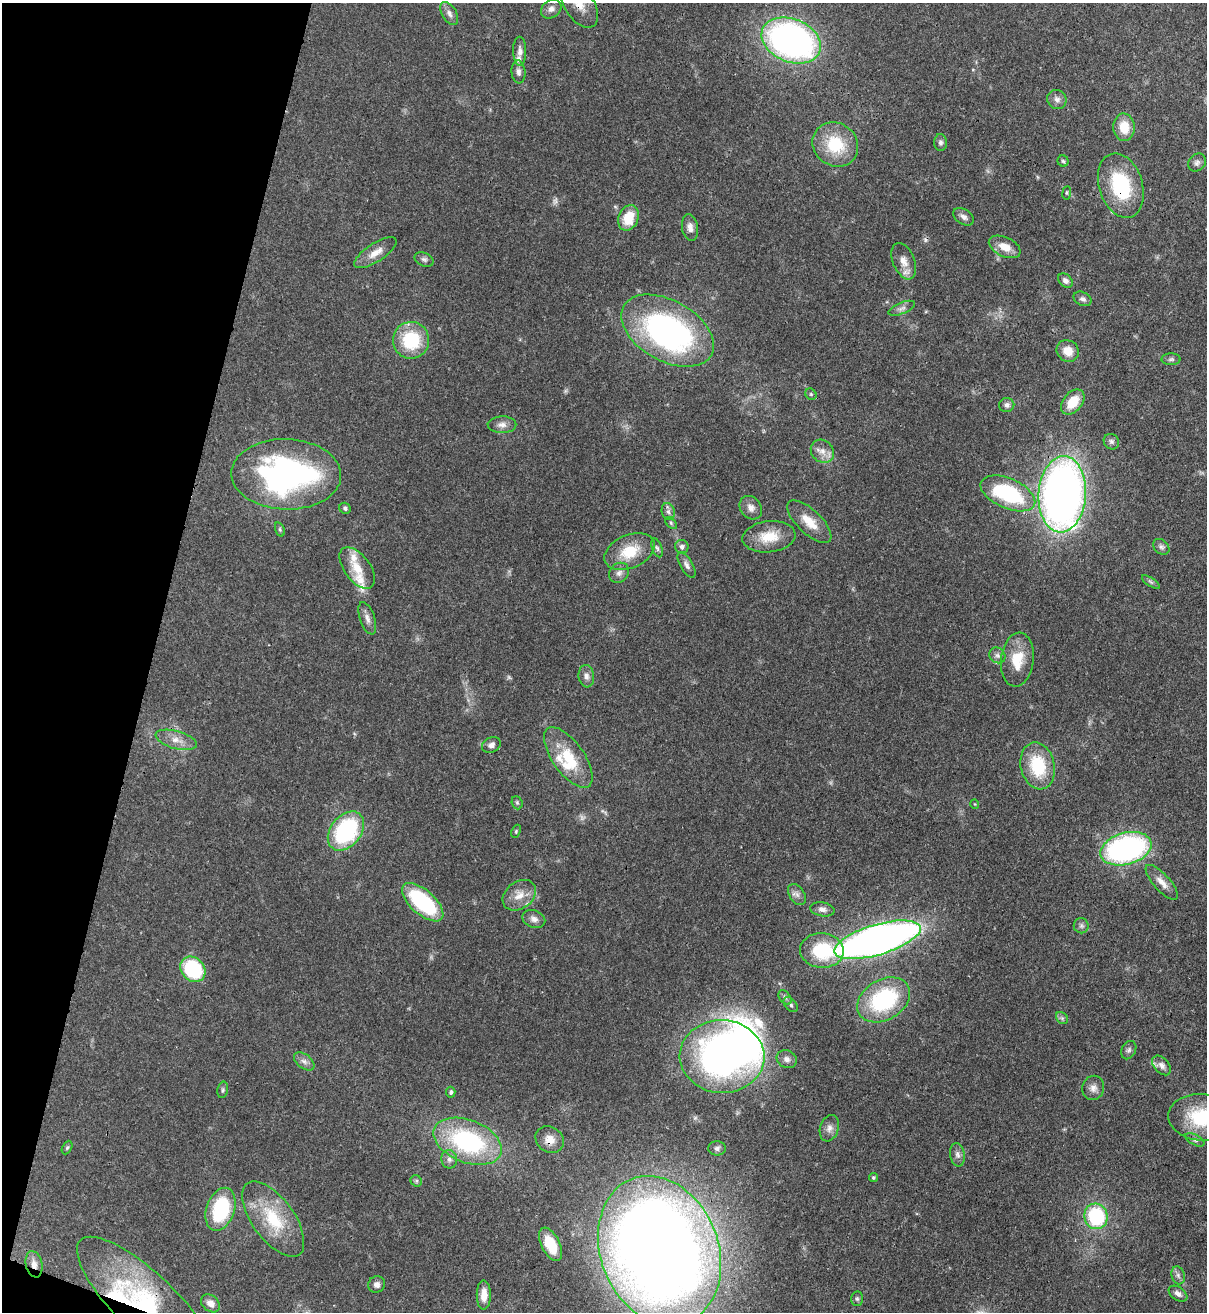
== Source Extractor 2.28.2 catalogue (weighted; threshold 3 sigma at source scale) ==
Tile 9 of 4 x 4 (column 1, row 3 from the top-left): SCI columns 343-1547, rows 1342-2651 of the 5378 x 5302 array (HDU 1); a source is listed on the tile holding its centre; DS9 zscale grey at full resolution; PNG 1209 x 1314 px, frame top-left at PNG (2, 3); each listed source drawn as its Kron ellipse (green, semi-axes under 4 px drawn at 4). Shown black and unused: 13% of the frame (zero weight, under 3 of 4 exposures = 7% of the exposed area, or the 3 px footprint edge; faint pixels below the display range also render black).
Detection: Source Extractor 2.28.2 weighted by HDU 2 'WHT'; one run over the whole footprint, this tile lists its part. Background 0.0932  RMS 0.0041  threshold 0.0185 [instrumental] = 3 sigma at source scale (4.5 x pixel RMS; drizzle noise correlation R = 1.50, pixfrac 1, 0.05/0.05 arcsec/px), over >= 5 px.
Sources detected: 124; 3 too faint to see at this stretch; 1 inside a brighter object's white glare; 1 cosmic-ray / hot-pixel residue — neither listed nor drawn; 8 inside a brighter listed object's ellipse — not listed separately; the other 111 listed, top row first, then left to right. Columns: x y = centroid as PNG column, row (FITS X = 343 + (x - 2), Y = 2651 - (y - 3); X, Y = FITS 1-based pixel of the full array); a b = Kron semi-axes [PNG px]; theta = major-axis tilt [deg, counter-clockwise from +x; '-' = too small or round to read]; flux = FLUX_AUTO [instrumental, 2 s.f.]
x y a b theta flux
579 5 26 14 -58 8.2
551 9 11 8 37 2
449 14 12 7 -59 2
791 40 31 21 -22 160
520 51 14 6 -90 2.2
518 72 11 7 -85 1.8
1057 99 10 9 - 2
1124 127 14 10 -86 7.6
940 143 8 6 -86 1.3
835 144 23 21 -37 19
1063 161 6 5 - 0.63
1197 163 10 8 48 1.4
1121 186 33 21 -73 28
1067 193 7 3 82 0.52
963 217 11 7 -33 1.9
628 218 13 10 67 10
690 228 13 8 -81 2.7
1005 247 17 9 -25 5.7
375 253 24 9 33 4.7
424 259 10 6 -24 1.3
904 261 19 11 -68 4.4
1065 281 8 6 -42 1.5
1083 299 9 6 -26 1.5
902 308 14 5 22 1.8
667 331 50 30 -29 120
411 340 18 18 - 22
1068 351 11 10 - 5.1
1171 359 9 6 0 1.1
811 394 6 5 - 0.69
1073 402 14 9 51 9
1007 405 7 7 - 1.4
502 425 14 8 1 2.7
1111 442 8 7 - 1.3
822 451 12 11 - 3.5
286 474 55 35 -2 110
1008 493 29 15 -24 41
1062 494 38 24 86 280
345 508 6 5 - 0.89
751 508 12 10 -52 2.7
668 511 9 6 -75 1.5
809 522 28 12 -44 7.8
671 523 7 4 -46 0.81
280 529 7 4 -71 0.74
769 537 27 15 6 11
682 547 7 6 - 1.6
1161 547 9 6 -43 1.3
657 548 9 5 -71 0.94
630 551 26 16 24 13
686 565 14 6 -61 1.9
357 568 24 13 -53 7.5
619 573 11 9 49 2.2
1151 582 10 4 -33 0.9
367 618 17 7 -71 2.5
997 655 8 7 - 1.4
1017 660 27 16 83 11
586 676 11 7 -83 2.1
176 740 21 8 -16 4.6
491 745 10 7 28 1.7
568 757 35 15 -55 15
1038 766 24 17 -77 19
517 803 7 5 -69 0.7
975 804 5 3 - 0.32
346 831 22 15 51 47
516 831 7 4 66 0.55
1126 849 26 16 16 95
1162 882 22 8 -48 3.9
519 895 18 13 37 5.7
797 895 11 7 -55 1.9
423 902 25 12 -42 37
822 909 12 7 -10 1.8
534 919 12 8 -23 2.3
1081 926 7 7 - 1.2
877 940 45 15 17 320
822 951 22 17 -4 23
193 969 14 11 -47 33
785 997 8 5 -53 0.99
884 1000 28 20 31 43
791 1005 8 6 -51 0.98
1062 1018 7 5 -46 0.81
1129 1050 10 7 61 1.3
722 1057 42 36 -3 180
787 1059 10 8 -25 1.9
304 1061 12 7 -37 1.9
1162 1065 11 7 -48 2
1093 1088 12 11 - 2.6
223 1090 8 5 80 0.78
451 1092 5 4 - 0.96
1201 1117 33 23 -4 24
829 1128 13 9 73 2.5
550 1140 15 12 -35 4
1195 1140 10 5 -29 1.1
468 1141 35 21 -21 53
67 1147 7 4 62 0.68
717 1148 9 7 2 1.3
957 1155 12 7 -81 1.8
449 1159 9 8 - 1.8
873 1178 4 4 - 0.68
416 1181 6 5 - 0.72
221 1209 22 14 72 30
1096 1216 13 11 -74 34
273 1219 44 21 -54 22
551 1244 18 9 -64 9.5
660 1251 77 59 -68 770
34 1264 13 8 -77 2.9
1178 1275 9 6 -73 1.5
377 1284 8 8 - 2
1178 1294 10 6 -35 1.8
484 1295 14 7 -90 4.2
857 1299 7 6 - 0.89
210 1303 10 8 -41 2.8
147 1304 92 30 -44 59
Overlapping masked pixels (flux is a lower limit): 7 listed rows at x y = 579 5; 1121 186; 877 940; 550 1140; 660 1251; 34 1264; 147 1304
Isophote crosses this tile's border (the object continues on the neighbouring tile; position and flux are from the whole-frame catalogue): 3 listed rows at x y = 579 5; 1201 1117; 147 1304